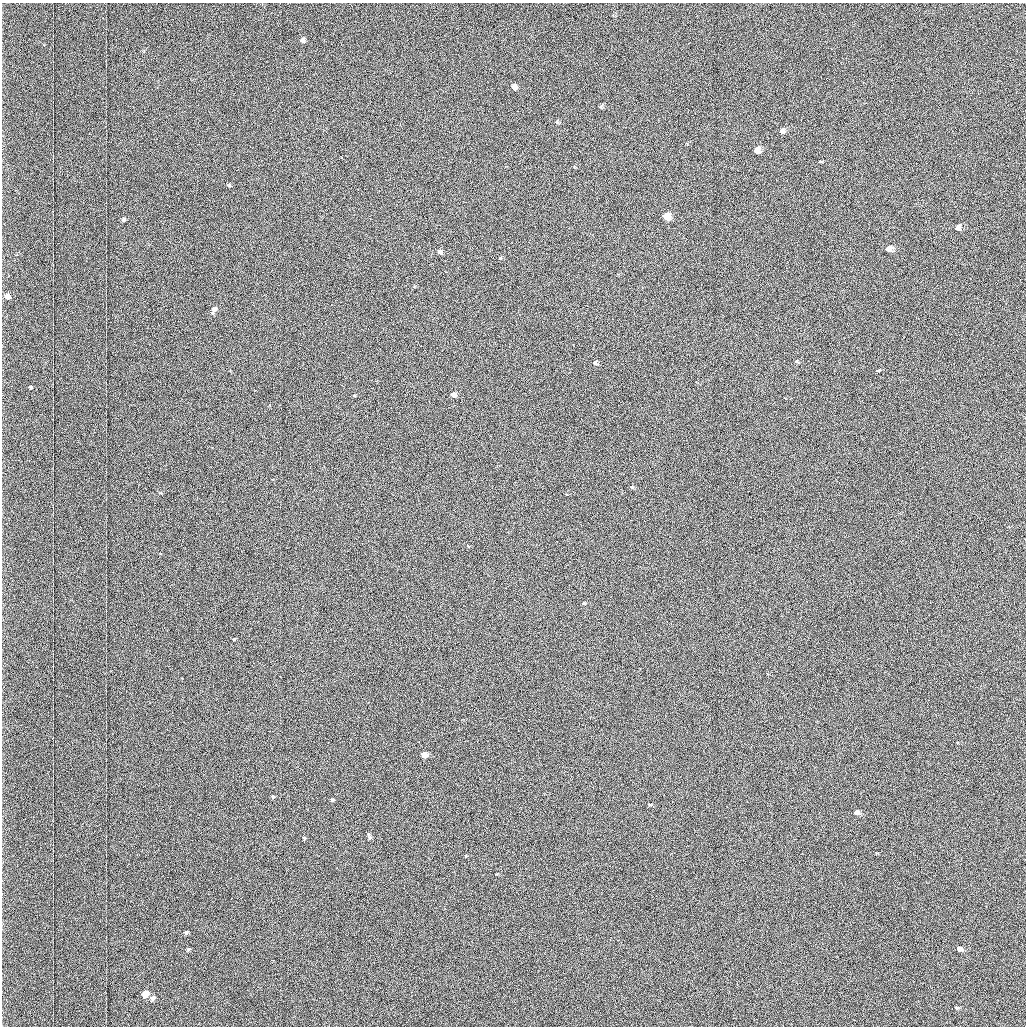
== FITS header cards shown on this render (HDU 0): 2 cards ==
NAXIS1  =                 1024 /fastest changing axis
NAXIS2  =                 1024 /next to fastest changing axis

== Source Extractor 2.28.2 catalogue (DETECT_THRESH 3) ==
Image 1024 x 1024 px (HDU 0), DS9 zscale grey, 1 PNG px = 1 image px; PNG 1028 x 1028 px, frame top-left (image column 1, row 1024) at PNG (2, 3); no overlay
Background 1030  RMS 4.9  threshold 14.8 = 3 sigma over >= 5 px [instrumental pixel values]
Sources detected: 37; all 37 listed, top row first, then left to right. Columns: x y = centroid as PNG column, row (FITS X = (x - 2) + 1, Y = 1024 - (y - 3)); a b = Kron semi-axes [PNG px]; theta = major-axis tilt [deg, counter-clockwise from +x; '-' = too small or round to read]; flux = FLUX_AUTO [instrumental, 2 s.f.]
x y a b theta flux
303 40 6 5 - 1100
514 87 5 4 - 1900
557 122 5 3 - 300
782 131 5 5 - 1100
757 150 6 5 - 3400
820 161 3 3 - 1400
229 185 5 5 - 430
666 217 6 5 - 9900
123 220 5 5 - 630
958 227 7 5 45 1100
888 249 6 5 - 2600
440 252 4 4 - 1000
500 258 4 4 - 300
8 297 6 6 - 2100
214 310 10 6 68 1600
595 363 5 4 - 840
877 370 4 3 - 1600
31 387 5 5 - 430
354 395 5 3 - 320
453 395 4 4 - 3400
631 487 5 4 - 400
583 603 3 3 - 360
234 639 4 3 - 320
424 755 4 4 - 7900
273 797 5 4 - 600
332 800 5 4 - 710
650 805 5 3 - 330
856 812 5 4 - 1300
369 836 10 4 -73 780
304 838 5 4 - 420
466 856 5 3 - 300
186 932 5 4 - 610
188 949 5 4 - 400
959 949 7 5 -25 1500
146 993 6 5 - 6700
153 998 7 5 39 1100
956 1007 8 4 -2 520

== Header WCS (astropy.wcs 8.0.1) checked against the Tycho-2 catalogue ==
Header WCS as astropy/WCSLIB reads it (applying the file's SIP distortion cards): RA---TAN-SIP/DEC--TAN-SIP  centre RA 01:32:47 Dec +39:17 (23.19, +39.28 deg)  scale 1.67 arcsec/px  FOV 28.5' x 28.5'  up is -179 deg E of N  parity flipped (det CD > 0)
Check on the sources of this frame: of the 37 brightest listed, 9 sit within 2.2 arcsec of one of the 22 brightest Tycho-2 stars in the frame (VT <= 12.25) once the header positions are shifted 0.23 arcsec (0.06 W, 0.22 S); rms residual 0.73 arcsec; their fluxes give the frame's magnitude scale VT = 19.65 - 2.5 log10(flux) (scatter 0.18 mag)
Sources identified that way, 9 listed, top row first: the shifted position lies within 2.2 arcsec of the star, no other Tycho-2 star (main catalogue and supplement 1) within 4.4 arcsec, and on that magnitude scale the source's flux lands within +1.5 / -3 mag of the star's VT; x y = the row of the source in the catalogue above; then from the Tycho-2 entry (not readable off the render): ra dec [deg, ICRS J2000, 3 dp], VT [Tycho-2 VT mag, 2 dp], TYC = Tycho-2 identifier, HIP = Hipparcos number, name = IAU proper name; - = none
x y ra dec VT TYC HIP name
514 87 23.191 +39.077 11.35 2814-487-1 - -
757 150 23.046 +39.108 10.59 2814-499-1 - -
666 217 23.101 +39.138 9.93 2814-223-1 - -
888 249 22.968 +39.154 11.15 2814-385-1 - -
8 297 23.495 +39.171 11.53 2814-441-1 - -
424 755 23.250 +39.386 10.12 2818-1446-1 - -
856 812 22.991 +39.416 11.51 2818-1434-1 - -
959 949 22.930 +39.480 11.71 2818-1445-1 - -
146 993 23.419 +39.495 10.08 2818-1379-1 - -